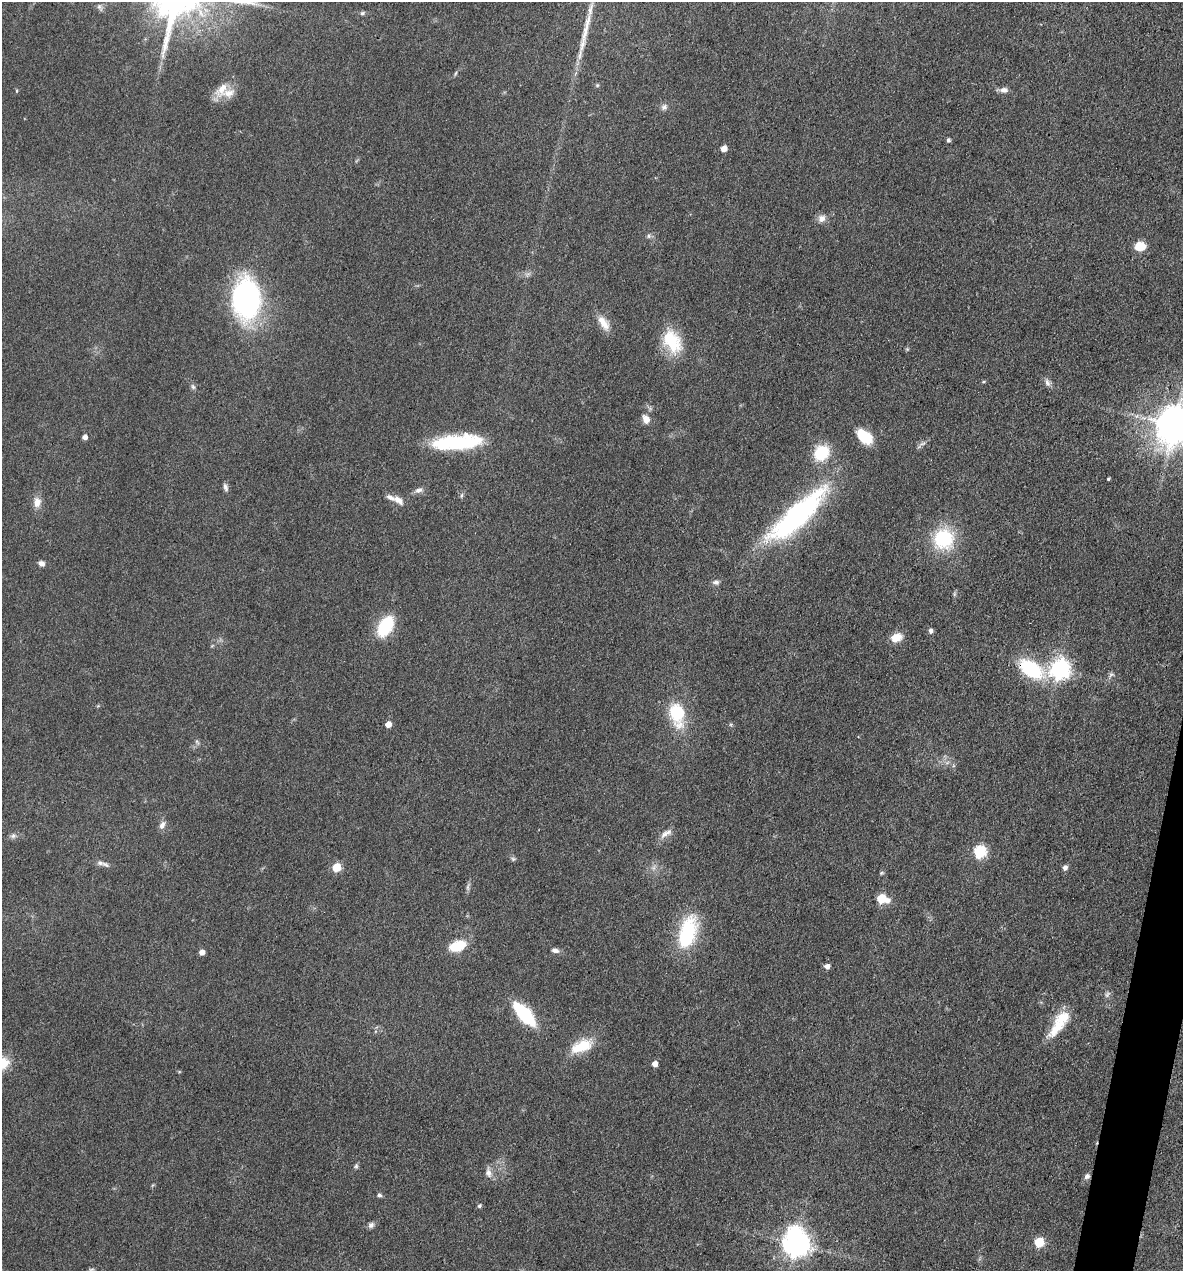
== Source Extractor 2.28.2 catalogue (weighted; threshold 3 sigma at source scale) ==
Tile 6 of 4 x 4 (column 2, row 2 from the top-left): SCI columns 1428-2608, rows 2540-3808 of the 5096 x 5079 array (HDU 1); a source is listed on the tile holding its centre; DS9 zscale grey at full resolution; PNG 1185 x 1273 px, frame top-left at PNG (2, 2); no overlay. Shown black and unused: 2% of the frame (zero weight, under 3 of 4 exposures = <1% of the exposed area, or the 3 px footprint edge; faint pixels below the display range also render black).
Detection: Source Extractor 2.28.2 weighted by HDU 2 'WHT'; one run over the whole footprint, this tile lists its part. Background 0.0807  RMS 0.0067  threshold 0.03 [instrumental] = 3 sigma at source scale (4.5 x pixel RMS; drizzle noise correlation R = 1.50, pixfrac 1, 0.05/0.05 arcsec/px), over >= 5 px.
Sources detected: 83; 1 too faint to see at this stretch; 1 inside a brighter object's white glare — not listed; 6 inside a brighter listed object's ellipse — not listed separately; the other 75 listed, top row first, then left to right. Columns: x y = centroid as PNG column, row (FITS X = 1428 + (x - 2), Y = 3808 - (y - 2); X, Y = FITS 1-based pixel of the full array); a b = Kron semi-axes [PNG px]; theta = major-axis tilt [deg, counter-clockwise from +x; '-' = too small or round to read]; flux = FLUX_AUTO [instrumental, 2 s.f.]
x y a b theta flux
99 7 8 6 -90 2
362 13 7 5 17 1.3
585 32 29 8 78 10
456 73 6 4 70 0.9
597 85 5 4 - 0.83
222 89 25 12 53 9.5
1004 90 10 7 5 3.3
17 91 5 3 - 0.69
664 107 8 8 - 2.6
948 140 4 4 - 1.7
724 149 5 5 - 6.1
822 218 10 9 - 4.3
648 236 6 6 - 1.6
1140 246 10 8 2 13
246 299 31 20 -89 180
604 323 22 10 -55 8.1
672 341 32 19 -61 27
983 382 5 4 - 0.85
1047 382 11 7 -66 2.8
193 387 8 6 -72 1.6
646 419 10 7 -66 5.4
1175 425 13 12 - 1200
85 437 4 4 - 3.4
865 437 17 10 -41 20
455 442 50 15 3 59
822 453 14 12 48 28
1108 479 3 3 - 0.94
225 487 11 5 -73 2.3
419 490 11 6 11 3.1
461 495 7 3 71 1.1
398 500 15 8 -36 5.4
37 502 14 10 87 5.8
797 515 65 19 43 160
943 539 19 18 - 46
41 563 7 5 -25 3.1
716 582 9 5 1 2.1
385 626 17 10 59 48
931 631 6 6 - 2
896 637 12 9 25 9.1
1031 669 22 13 -34 54
1060 669 8 7 - 310
1111 675 7 5 31 1.5
677 714 27 17 -79 33
388 724 5 5 - 6.4
197 742 7 4 -46 1.2
162 825 11 7 66 3.5
664 834 15 8 32 4.6
13 836 9 7 12 2.1
980 852 6 6 - 79
513 859 7 6 - 1.4
100 863 11 7 -4 2.9
336 867 6 5 - 22
1065 868 5 5 - 3.1
881 873 6 4 12 0.93
468 887 11 4 85 1.9
882 899 8 6 -14 29
687 932 39 19 74 47
458 946 16 10 20 21
555 950 10 6 -14 2.7
202 952 5 5 - 4.1
827 966 5 5 - 3.9
524 1014 19 8 -48 76
1057 1026 34 14 51 19
581 1046 30 14 22 19
2 1063 16 12 39 15
655 1064 5 5 - 4.8
356 1166 7 5 89 1.3
488 1173 14 7 -80 4
1087 1176 7 7 - 2.3
379 1195 7 5 -7 1.5
479 1206 5 4 - 1.3
371 1225 8 7 - 2.3
1039 1242 6 5 - 32
796 1244 8 8 - 800
91 1270 9 6 45 1.8
Overlapping masked pixels (flux is a lower limit): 1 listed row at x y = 1031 669
Isophote crosses this tile's border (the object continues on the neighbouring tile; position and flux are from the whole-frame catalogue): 3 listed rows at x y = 1175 425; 2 1063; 91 1270